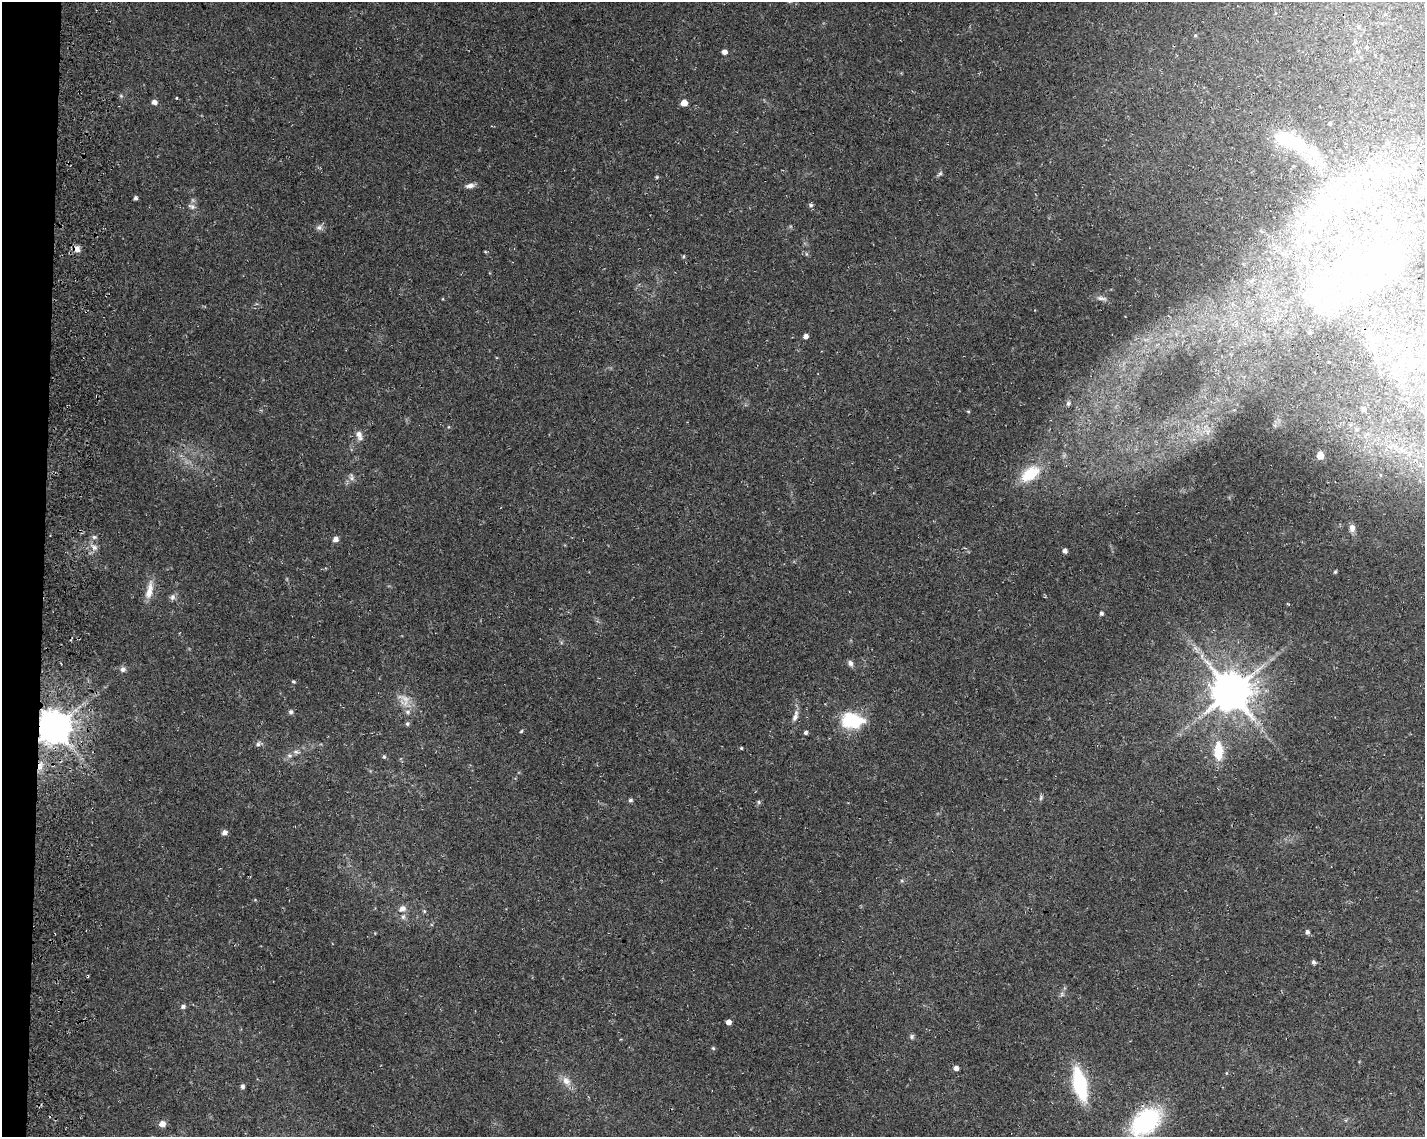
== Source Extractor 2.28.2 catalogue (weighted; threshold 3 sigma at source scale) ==
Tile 7 of 3 x 4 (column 1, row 3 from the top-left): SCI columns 343-1765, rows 1138-2272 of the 4897 x 4553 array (HDU 1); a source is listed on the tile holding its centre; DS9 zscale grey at full resolution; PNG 1427 x 1139 px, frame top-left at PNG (2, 2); no overlay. Shown black and unused: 3% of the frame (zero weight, under 3 of 4 exposures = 4% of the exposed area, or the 3 px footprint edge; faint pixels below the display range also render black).
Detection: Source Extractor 2.28.2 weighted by HDU 2 'WHT'; one run over the whole footprint, this tile lists its part. Background 0.0362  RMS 0.0051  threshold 0.0228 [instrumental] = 3 sigma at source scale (4.5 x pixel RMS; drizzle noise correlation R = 1.50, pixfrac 1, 0.0396/0.0396 arcsec/px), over >= 5 px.
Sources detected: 93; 4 inside a brighter object's white glare — not listed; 6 inside a brighter listed object's ellipse — not listed separately; the other 83 listed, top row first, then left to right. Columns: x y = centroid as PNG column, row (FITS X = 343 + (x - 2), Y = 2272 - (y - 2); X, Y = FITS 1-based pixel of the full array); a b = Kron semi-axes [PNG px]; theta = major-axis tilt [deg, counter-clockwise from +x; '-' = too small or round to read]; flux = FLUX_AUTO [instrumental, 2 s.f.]
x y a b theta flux
1358 27 6 3 73 0.54
1195 35 5 3 - 0.47
724 52 5 5 - 2.6
121 96 6 4 -19 0.62
176 98 4 3 - 0.35
154 102 6 5 - 2
684 103 5 5 - 5.6
1330 123 4 3 - 0.53
1291 141 46 18 -20 29
940 173 7 5 53 0.97
657 177 5 4 - 0.53
470 186 11 6 10 2.2
1322 196 17 11 3 8.2
136 198 4 4 - 1.1
1353 198 7 4 -71 1.7
811 205 5 5 - 1.2
192 206 11 6 -28 1.6
1322 226 9 6 -62 2.4
319 228 9 7 0 1.7
77 249 8 8 - 2.8
485 251 5 3 - 0.44
684 256 5 3 - 0.5
1376 263 88 27 38 89
1101 298 15 5 -7 2.1
806 336 5 5 - 2.2
1372 345 14 8 -57 3.9
1394 367 9 3 45 1.2
1068 403 7 6 - 1.1
1363 409 6 5 - 1.2
968 411 5 3 - 0.49
359 435 13 7 -71 2.6
1320 455 5 5 - 8.9
1030 474 24 14 36 17
351 477 10 6 -89 1.6
1352 528 9 7 -90 2.5
94 537 5 5 - 0.84
335 539 6 5 - 2.5
94 547 8 7 - 2.1
1065 551 5 4 - 2
1335 572 5 4 - 0.62
149 590 26 8 79 5.6
172 597 9 7 87 1.5
1101 613 5 4 - 1
1202 656 7 4 90 1.3
850 663 7 6 - 1.7
123 669 8 7 - 1.6
293 682 5 5 - 0.65
1231 691 11 11 - 1700
404 700 21 15 -52 6.5
291 712 6 6 - 1.1
795 716 16 6 72 2.9
852 720 22 14 -6 26
407 724 6 5 - 0.85
55 727 9 9 - 1200
521 731 5 4 - 0.52
806 732 5 4 - 0.9
258 744 7 6 - 1.3
741 748 4 4 - 0.49
1218 751 23 11 90 12
296 752 8 5 -8 1.3
289 755 8 5 -6 1.3
384 757 5 4 - 0.65
40 766 12 6 79 3.5
1041 798 8 4 81 0.83
630 800 6 5 - 0.92
759 802 6 4 -90 0.69
224 832 6 5 - 1.8
402 909 10 8 30 2.7
424 911 5 4 - 0.64
403 917 8 6 74 1.5
1307 932 5 5 - 1.3
1314 962 5 5 - 1.2
183 1006 6 5 - 1.2
728 1022 4 4 - 2.8
912 1036 7 6 - 0.99
713 1048 6 3 -44 0.56
956 1068 5 5 - 2.1
1226 1073 5 3 - 0.41
566 1081 13 10 -43 4
1080 1084 28 11 -77 39
242 1086 6 5 - 1.2
1146 1122 28 19 40 57
162 1124 8 7 - 2.9
Overlapping masked pixels (flux is a lower limit): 2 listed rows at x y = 55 727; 40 766
Isophote crosses this tile's border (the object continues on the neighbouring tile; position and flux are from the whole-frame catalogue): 1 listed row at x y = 1146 1122